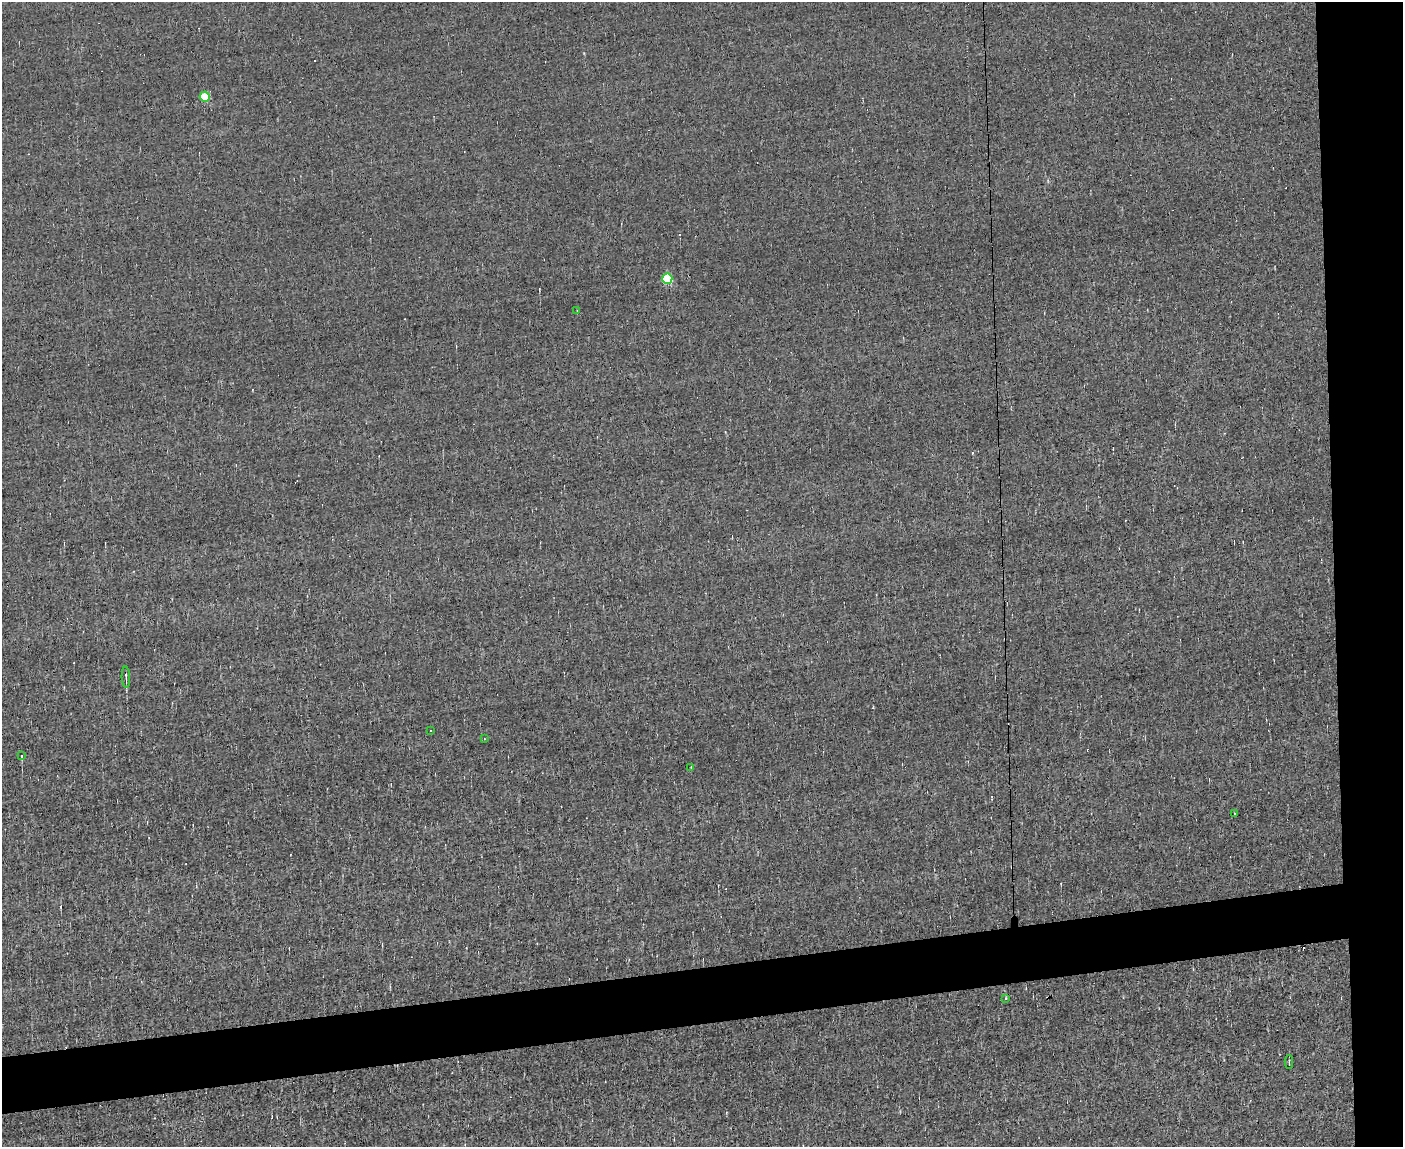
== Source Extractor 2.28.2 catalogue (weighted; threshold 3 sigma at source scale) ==
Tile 6 of 3 x 4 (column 3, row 2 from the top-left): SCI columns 2928-4328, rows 2292-3436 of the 4560 x 4582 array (HDU 1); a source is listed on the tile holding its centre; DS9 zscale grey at full resolution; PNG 1405 x 1149 px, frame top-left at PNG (2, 2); each listed source drawn as its Kron ellipse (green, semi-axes under 4 px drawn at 4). Shown black and unused: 10% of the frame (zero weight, under 3 of 5 exposures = <1% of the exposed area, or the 3 px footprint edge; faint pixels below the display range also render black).
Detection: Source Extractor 2.28.2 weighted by HDU 2 'WHT'; one run over the whole footprint, this tile lists its part. Background -0.00162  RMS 0.045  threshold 0.204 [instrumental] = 3 sigma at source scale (4.5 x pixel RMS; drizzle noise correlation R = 1.50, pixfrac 1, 0.05/0.05 arcsec/px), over >= 5 px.
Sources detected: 16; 5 cosmic-ray / hot-pixel residue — neither listed nor drawn; the other 11 listed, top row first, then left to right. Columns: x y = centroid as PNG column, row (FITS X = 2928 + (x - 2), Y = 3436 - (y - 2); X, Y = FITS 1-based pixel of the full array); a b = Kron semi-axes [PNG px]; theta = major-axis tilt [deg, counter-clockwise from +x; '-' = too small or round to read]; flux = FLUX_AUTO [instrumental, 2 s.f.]
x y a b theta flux
205 97 5 5 - 200
667 279 5 5 - 350
577 311 3 2 - 4.6
126 677 11 3 -88 11
431 731 2 2 - 3.6
484 739 3 2 - 4.5
21 756 3 3 - 51
691 767 3 2 - 2.8
1235 813 2 2 - 4.5
1006 998 3 3 - 17
1289 1062 6 2 90 4.3
Unlisted compact peaks at least as high as the median listed source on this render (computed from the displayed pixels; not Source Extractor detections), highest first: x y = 60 907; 584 53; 252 390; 726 1113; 1061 884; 900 1111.